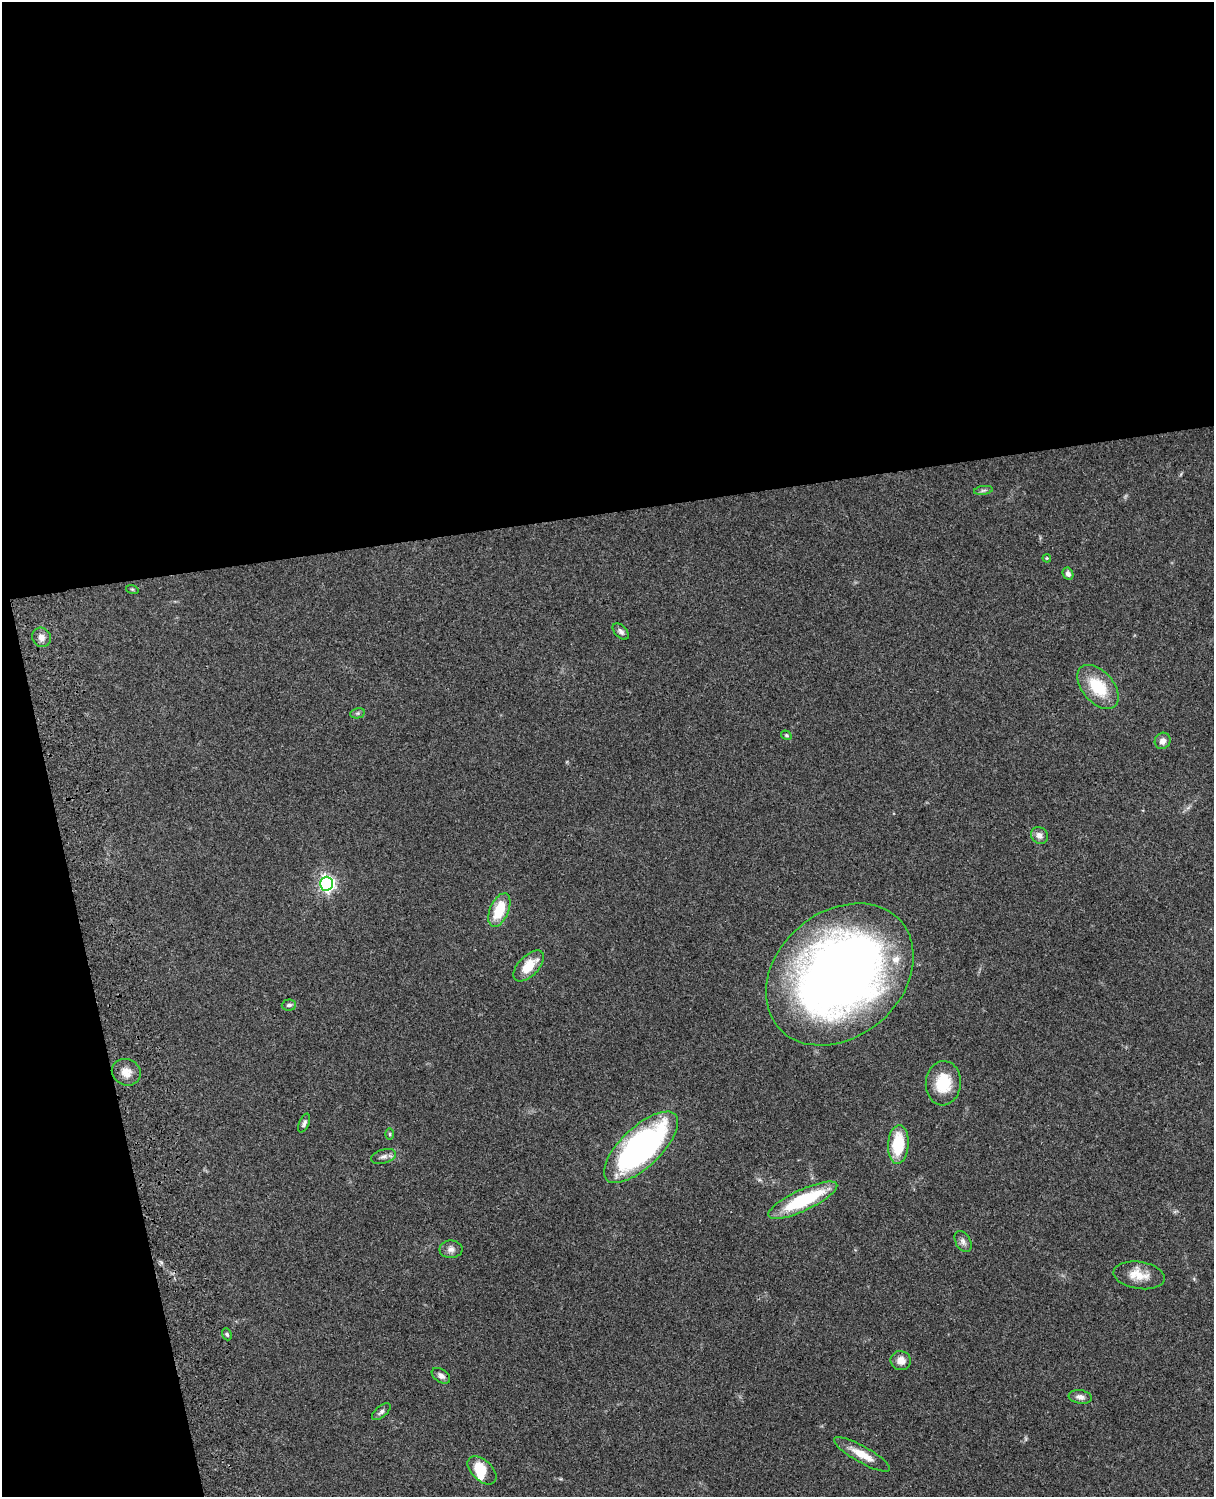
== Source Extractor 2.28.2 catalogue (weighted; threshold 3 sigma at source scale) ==
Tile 1 of 4 x 3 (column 1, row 1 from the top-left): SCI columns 121-1332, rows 3268-4762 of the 5086 x 4926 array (HDU 1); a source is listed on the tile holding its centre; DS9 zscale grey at full resolution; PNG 1216 x 1499 px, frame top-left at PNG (2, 2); each listed source drawn as its Kron ellipse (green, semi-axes under 4 px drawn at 4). Shown black and unused: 39% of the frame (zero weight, under 3 of 4 exposures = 6% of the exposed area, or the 3 px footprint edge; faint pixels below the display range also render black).
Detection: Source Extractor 2.28.2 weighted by HDU 2 'WHT'; one run over the whole footprint, this tile lists its part. Background 0.0877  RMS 0.0061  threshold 0.0274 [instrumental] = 3 sigma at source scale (4.5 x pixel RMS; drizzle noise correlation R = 1.50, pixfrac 1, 0.05/0.05 arcsec/px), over >= 5 px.
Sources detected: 36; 1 inside a brighter object's white glare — neither listed nor drawn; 1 inside a brighter listed object's ellipse — not listed separately; the other 34 listed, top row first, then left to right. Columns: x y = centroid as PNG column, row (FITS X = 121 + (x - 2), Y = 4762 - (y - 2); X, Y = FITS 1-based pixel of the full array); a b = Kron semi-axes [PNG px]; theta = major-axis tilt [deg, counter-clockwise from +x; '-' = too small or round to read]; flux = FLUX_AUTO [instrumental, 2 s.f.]
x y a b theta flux
983 490 9 4 9 1.4
1047 558 4 3 - 0.65
1068 574 6 5 - 2.2
132 589 6 4 -18 0.66
621 632 10 6 -44 2
41 637 10 9 - 3.6
1098 687 26 15 -49 24
358 713 7 5 12 1.2
786 735 5 4 - 0.84
1163 741 8 7 - 3.3
1039 835 9 8 - 3.5
327 884 7 6 - 180
499 910 18 9 67 19
529 966 19 10 46 13
840 974 81 62 41 520
289 1005 7 5 4 1.7
126 1072 15 13 -24 6.2
943 1083 22 17 85 19
304 1123 10 5 67 1.7
390 1134 6 4 -89 0.77
898 1144 19 10 86 27
641 1147 47 20 43 170
383 1157 13 6 16 2.5
803 1200 38 10 25 43
963 1242 11 7 -60 2.6
451 1249 11 9 1 3
1139 1275 26 13 -8 11
227 1334 6 4 -68 0.99
901 1361 10 9 - 5
441 1376 10 6 -34 2.3
1080 1397 12 6 -9 2.7
381 1412 11 5 40 1.7
862 1454 32 8 -29 10
482 1470 17 10 -43 15